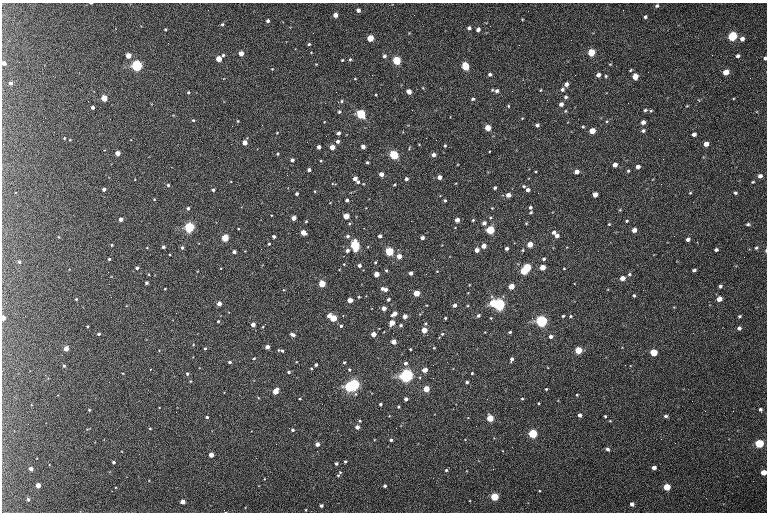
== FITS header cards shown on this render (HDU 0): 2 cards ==
NAXIS1  =                  765 /fastest changing axis
NAXIS2  =                  510 /next to fastest changing axis

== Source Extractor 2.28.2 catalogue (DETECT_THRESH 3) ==
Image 765 x 510 px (HDU 0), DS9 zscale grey, 1 PNG px = 1 image px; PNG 769 x 514 px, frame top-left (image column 1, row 510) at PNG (2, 3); no overlay
Background 229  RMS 11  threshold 33.3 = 3 sigma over >= 5 px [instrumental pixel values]
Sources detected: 307; all 307 listed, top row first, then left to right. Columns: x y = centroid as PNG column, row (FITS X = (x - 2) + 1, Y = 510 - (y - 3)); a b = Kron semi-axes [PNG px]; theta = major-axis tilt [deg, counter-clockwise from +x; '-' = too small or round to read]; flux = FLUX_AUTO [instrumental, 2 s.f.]
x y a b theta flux
91 3 3 2 - 660
657 6 5 5 - 1400
208 10 2 2 - 390
358 10 4 4 - 2900
335 15 4 4 - 5300
645 17 4 4 - 1300
268 21 3 3 - 1800
222 24 5 4 - 1000
469 28 4 4 - 2000
165 29 3 3 - 670
478 30 4 4 - 2900
313 33 2 2 - 450
732 36 5 5 - 58000
370 38 4 4 - 19000
742 39 5 5 - 2900
168 43 2 2 - 520
309 44 4 4 - 940
591 52 5 4 - 19000
241 53 4 4 - 6200
223 55 3 3 - 1200
712 55 2 2 - 370
128 56 4 4 - 7300
384 56 5 4 - 1700
738 56 4 4 - 1800
765 58 4 3 - 1100
219 59 4 4 - 12000
350 59 4 4 - 1000
342 60 3 3 - 690
396 61 4 4 - 36000
4 63 5 5 - 2700
137 66 5 5 - 150000
465 66 5 4 - 28000
272 69 3 3 - 500
726 72 5 4 - 9000
490 74 4 4 - 1800
598 75 5 4 - 3100
606 76 4 4 - 900
635 76 5 5 - 8000
355 79 4 2 - 530
11 83 4 4 - 2300
566 84 4 4 - 2900
562 89 5 4 - 1900
540 90 4 3 - 560
409 91 4 4 - 6200
497 91 5 5 - 2400
188 92 3 3 - 980
376 95 3 2 - 590
566 97 5 4 - 1500
104 98 4 4 - 17000
473 99 5 4 - 1200
342 101 6 4 29 1400
561 104 4 4 - 3100
508 106 4 4 - 720
93 107 3 3 - 1800
645 110 5 4 - 1300
565 111 4 3 - 780
339 112 4 4 - 1100
361 114 5 4 - 64000
193 120 4 3 - 820
238 121 4 3 - 630
643 122 4 4 - 3100
537 125 4 3 - 2100
232 126 2 2 - 440
583 127 3 3 - 850
488 128 4 4 - 11000
592 131 4 4 - 11000
643 131 5 4 - 1600
277 133 4 3 - 500
338 133 3 3 - 2200
694 134 4 4 - 2600
64 138 3 2 - 710
426 138 2 2 - 340
659 139 2 2 - 640
70 140 3 2 - 440
338 141 4 4 - 2400
245 143 4 4 - 7000
706 144 4 4 - 5600
445 146 4 3 - 910
319 147 4 3 - 3400
332 147 4 4 - 7200
363 147 4 4 - 3600
118 153 4 4 - 6000
278 154 4 3 - 890
394 155 4 4 - 54000
434 155 4 4 - 3000
356 159 2 2 - 430
663 159 2 2 - 870
292 160 4 4 - 2400
321 161 4 3 - 680
367 162 3 3 - 890
615 165 4 4 - 4600
638 167 4 4 - 3000
309 170 4 3 - 2400
628 171 4 4 - 920
576 172 4 4 - 5000
381 174 4 4 - 5000
287 175 3 2 - 930
760 176 4 4 - 2800
439 177 4 4 - 3700
355 178 4 4 - 4100
406 179 3 3 - 2300
358 182 3 3 - 1600
753 182 3 2 - 710
363 184 4 2 - 560
661 184 2 2 - 340
168 185 4 4 - 1100
394 185 3 3 - 730
524 186 5 4 - 1100
495 188 3 3 - 1500
104 189 4 3 - 3100
213 190 3 3 - 1500
528 190 4 3 - 3000
690 193 4 3 - 680
735 193 3 3 - 1200
297 194 3 3 - 1500
595 194 4 4 - 6800
508 195 4 4 - 4300
154 199 4 3 - 590
347 200 3 3 - 1900
445 201 3 3 - 1200
530 207 4 4 - 1500
188 208 4 4 - 1600
492 208 3 3 - 490
620 210 5 4 - 700
531 212 4 3 - 1000
346 216 4 4 - 14000
293 218 4 4 - 6000
121 219 4 4 - 3300
457 220 4 4 - 4900
473 220 3 3 - 900
306 221 3 3 - 710
627 221 4 3 - 890
484 223 4 4 - 2700
526 223 4 3 - 660
609 224 4 4 - 710
748 224 4 3 - 1200
189 227 4 4 - 100000
490 230 4 4 - 43000
634 230 4 4 - 5300
303 232 4 4 - 9400
554 232 5 4 - 2500
274 236 4 3 - 1600
348 236 5 4 - 1600
380 236 4 3 - 2800
557 236 4 4 - 3200
225 238 4 4 - 27000
422 238 4 3 - 2500
688 239 4 3 - 2500
269 244 3 3 - 780
530 244 4 4 - 12000
112 245 3 3 - 680
355 245 6 4 -87 68000
484 246 4 4 - 6400
163 247 3 3 - 1800
147 248 4 2 - 440
182 248 4 4 - 1400
507 248 3 3 - 2400
756 248 4 4 - 940
261 249 2 2 - 410
347 250 4 4 - 2500
477 250 4 4 - 4900
522 250 4 3 - 750
716 250 4 3 - 1600
389 251 4 4 - 40000
766 251 5 3 - 690
234 252 4 3 - 2700
399 256 4 4 - 6900
109 259 3 3 - 1100
544 259 4 4 - 1400
19 262 4 4 - 1500
375 262 3 2 - 880
344 264 3 3 - 580
359 265 4 4 - 2300
527 267 4 4 - 38000
542 267 4 4 - 10000
137 268 4 4 - 1600
564 268 3 2 - 570
386 270 4 4 - 880
694 270 4 3 - 1500
437 271 3 3 - 470
524 271 4 4 - 27000
411 273 4 3 - 2400
376 274 4 4 - 8500
426 274 2 2 - 370
629 274 5 4 - 1100
622 278 4 4 - 6700
147 283 3 3 - 1500
322 284 4 4 - 24000
511 286 4 4 - 11000
720 286 3 3 - 1400
165 289 3 2 - 440
384 289 7 3 -16 4600
284 290 4 3 - 550
416 293 4 4 - 15000
634 296 4 3 - 980
359 297 3 2 - 800
76 299 4 3 - 640
388 299 3 3 - 1600
719 299 4 4 - 5500
350 300 4 4 - 7800
493 303 5 4 - 17000
219 304 4 4 - 5200
455 305 4 3 - 3400
499 305 5 4 - 190000
467 306 4 3 - 590
384 308 4 4 - 5500
394 314 5 4 - 5700
478 315 4 4 - 1800
329 316 4 3 - 3800
405 316 4 4 - 4800
563 316 3 3 - 950
570 316 5 4 - 820
739 316 4 3 - 940
3 318 4 3 - 6000
333 318 4 4 - 25000
445 318 3 3 - 860
491 318 4 2 - 510
218 321 3 3 - 890
541 321 5 4 - 180000
392 323 4 4 - 8900
425 323 5 4 - 910
253 325 4 4 - 4800
401 325 4 4 - 1200
87 326 3 2 - 680
341 326 4 3 - 1200
263 327 3 3 - 600
739 328 4 4 - 2000
424 330 4 4 - 10000
510 332 3 3 - 880
99 334 4 3 - 1300
293 334 5 3 - 3300
373 334 4 4 - 8600
442 334 5 5 - 1000
551 336 4 4 - 2500
394 342 4 4 - 7900
267 347 4 3 - 4900
205 348 4 3 - 940
434 348 3 3 - 580
66 349 4 4 - 5800
410 349 3 2 - 670
281 350 6 3 -9 1700
578 350 4 4 - 23000
653 352 5 4 - 19000
254 358 4 3 - 740
511 359 4 3 - 1900
230 362 4 3 - 1500
344 362 3 3 - 770
406 363 5 4 - 2000
316 365 3 3 - 1800
64 366 5 4 - 1100
150 369 3 2 - 640
349 370 4 4 - 1100
424 370 4 4 - 5500
289 372 4 3 - 1200
123 373 3 2 - 540
472 373 3 3 - 720
187 374 4 3 - 1300
406 375 5 5 - 270000
467 382 3 3 - 1500
354 385 5 4 - 130000
349 387 5 4 - 53000
426 389 4 4 - 15000
546 389 3 3 - 650
275 391 5 4 - 13000
577 395 3 3 - 580
300 399 3 2 - 700
406 399 4 3 - 2400
522 399 3 3 - 730
538 403 3 2 - 710
380 404 3 3 - 1100
398 407 3 3 - 930
760 409 3 3 - 1400
89 410 4 4 - 700
580 415 4 3 - 2400
605 416 3 3 - 800
666 416 4 4 - 1600
207 417 3 3 - 1200
490 418 4 4 - 19000
360 421 4 3 - 680
357 427 4 4 - 4000
150 428 4 2 - 610
292 430 6 3 -23 1700
533 434 4 4 - 56000
391 440 3 3 - 1400
759 443 5 4 - 49000
317 444 4 4 - 4300
607 449 4 4 - 1700
211 455 4 4 - 7800
345 461 3 3 - 1000
114 462 3 3 - 1600
336 463 3 3 - 1600
654 467 4 4 - 3100
31 469 4 3 - 3700
493 469 2 2 - 1700
446 470 4 4 - 1100
340 472 4 3 - 700
763 472 4 4 - 8000
338 475 4 3 - 720
38 485 4 4 - 6700
385 486 3 3 - 1500
667 487 4 4 - 21000
494 497 4 4 - 34000
28 499 4 4 - 1200
183 502 4 4 - 6100
632 504 4 4 - 3000
321 506 3 3 - 1500
224 510 4 2 - 680
At the frame edge (FLAGS 8, measured only in part): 7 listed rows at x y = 91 3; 765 58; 4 63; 766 251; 3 318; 763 472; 224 510

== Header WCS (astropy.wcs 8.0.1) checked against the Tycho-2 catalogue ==
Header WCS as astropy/WCSLIB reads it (CRVAL/CRPIX/CD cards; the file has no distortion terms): RA---TAN/DEC--TAN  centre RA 01:46:29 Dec +61:13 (26.62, +61.21 deg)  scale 1.49 arcsec/px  FOV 19.0' x 12.6'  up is +179 deg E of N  parity flipped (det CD > 0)
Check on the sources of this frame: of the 60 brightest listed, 46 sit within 1.9 arcsec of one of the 61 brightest Tycho-2 stars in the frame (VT <= 13.24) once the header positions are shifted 0.24 arcsec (0.16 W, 0.18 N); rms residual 0.65 arcsec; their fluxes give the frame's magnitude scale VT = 22.11 - 2.5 log10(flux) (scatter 0.08 mag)
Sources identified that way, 47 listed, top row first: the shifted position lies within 1.9 arcsec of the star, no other Tycho-2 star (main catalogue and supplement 1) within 3.8 arcsec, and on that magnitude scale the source's flux lands within +1.5 / -3 mag of the star's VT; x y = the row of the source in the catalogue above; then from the Tycho-2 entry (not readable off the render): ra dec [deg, ICRS J2000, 3 dp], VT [Tycho-2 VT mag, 2 dp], TYC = Tycho-2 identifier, HIP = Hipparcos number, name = IAU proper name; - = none
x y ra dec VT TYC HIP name
732 36 26.325 +61.116 10.09 4032-1619-1 - -
370 38 26.635 +61.119 11.41 4032-2650-1 - -
591 52 26.445 +61.124 11.30 4032-1689-1 - -
219 59 26.764 +61.129 11.85 4032-1709-1 - -
396 61 26.612 +61.128 10.62 4032-1751-1 - -
137 66 26.834 +61.132 9.18 4032-3020-1 8325 -
465 66 26.553 +61.130 10.93 4032-1661-1 - -
104 98 26.862 +61.146 11.44 4032-2778-1 - -
361 114 26.642 +61.151 10.08 4032-2415-1 - -
488 128 26.533 +61.155 12.62 4032-2478-1 - -
592 131 26.444 +61.156 12.68 4032-3047-1 - -
394 155 26.613 +61.167 10.35 4032-2171-1 - -
346 216 26.653 +61.193 11.74 4032-2359-1 - -
189 227 26.787 +61.198 9.65 4032-1477-1 8305 -
490 230 26.529 +61.198 10.56 4032-2137-1 - -
303 232 26.689 +61.200 12.59 4032-2479-1 - -
225 238 26.756 +61.203 11.03 4032-2516-1 - -
530 244 26.495 +61.203 11.81 4032-1213-1 - -
355 245 26.645 +61.205 10.21 4032-1089-1 - -
389 251 26.615 +61.207 10.76 4032-1965-1 - -
527 267 26.497 +61.213 10.59 4032-1893-1 - -
542 267 26.484 +61.213 11.55 4032-2367-1 - -
524 271 26.500 +61.214 10.98 4032-1893-2 - -
622 278 26.415 +61.216 12.28 4032-1659-1 - -
322 284 26.673 +61.221 10.99 4032-1437-1 - -
416 293 26.591 +61.224 11.47 4032-2812-1 - -
350 300 26.648 +61.228 11.81 4032-1819-1 - -
493 303 26.526 +61.228 11.20 4032-3101-1 8239 -
499 305 26.520 +61.228 9.04 4032-2269-1 8239 -
3 318 26.946 +61.237 12.23 4032-2998-1 - -
333 318 26.663 +61.235 11.10 4032-2259-1 - -
541 321 26.484 +61.235 9.05 4032-1601-1 - -
394 342 26.610 +61.244 10.95 4032-1633-1 - -
578 350 26.452 +61.247 11.23 4032-2581-1 - -
653 352 26.387 +61.247 11.87 4032-2955-1 - -
406 375 26.599 +61.258 8.60 4032-2615-1 8260 -
354 385 26.644 +61.262 9.35 4032-3013-1 - -
349 387 26.648 +61.263 10.38 4032-3099-1 - -
426 389 26.582 +61.264 11.79 4032-1531-1 - -
275 391 26.711 +61.266 11.79 4032-2907-1 - -
490 418 26.526 +61.275 11.34 4032-1925-1 - -
533 434 26.489 +61.281 10.27 4032-2021-1 - -
759 443 26.295 +61.283 10.27 4032-2518-1 - -
763 472 26.291 +61.295 12.54 4032-1881-1 - -
38 485 26.914 +61.306 12.51 4032-2601-1 - -
667 487 26.373 +61.302 11.38 4032-989-1 - -
494 497 26.521 +61.308 10.86 4032-2811-1 - -